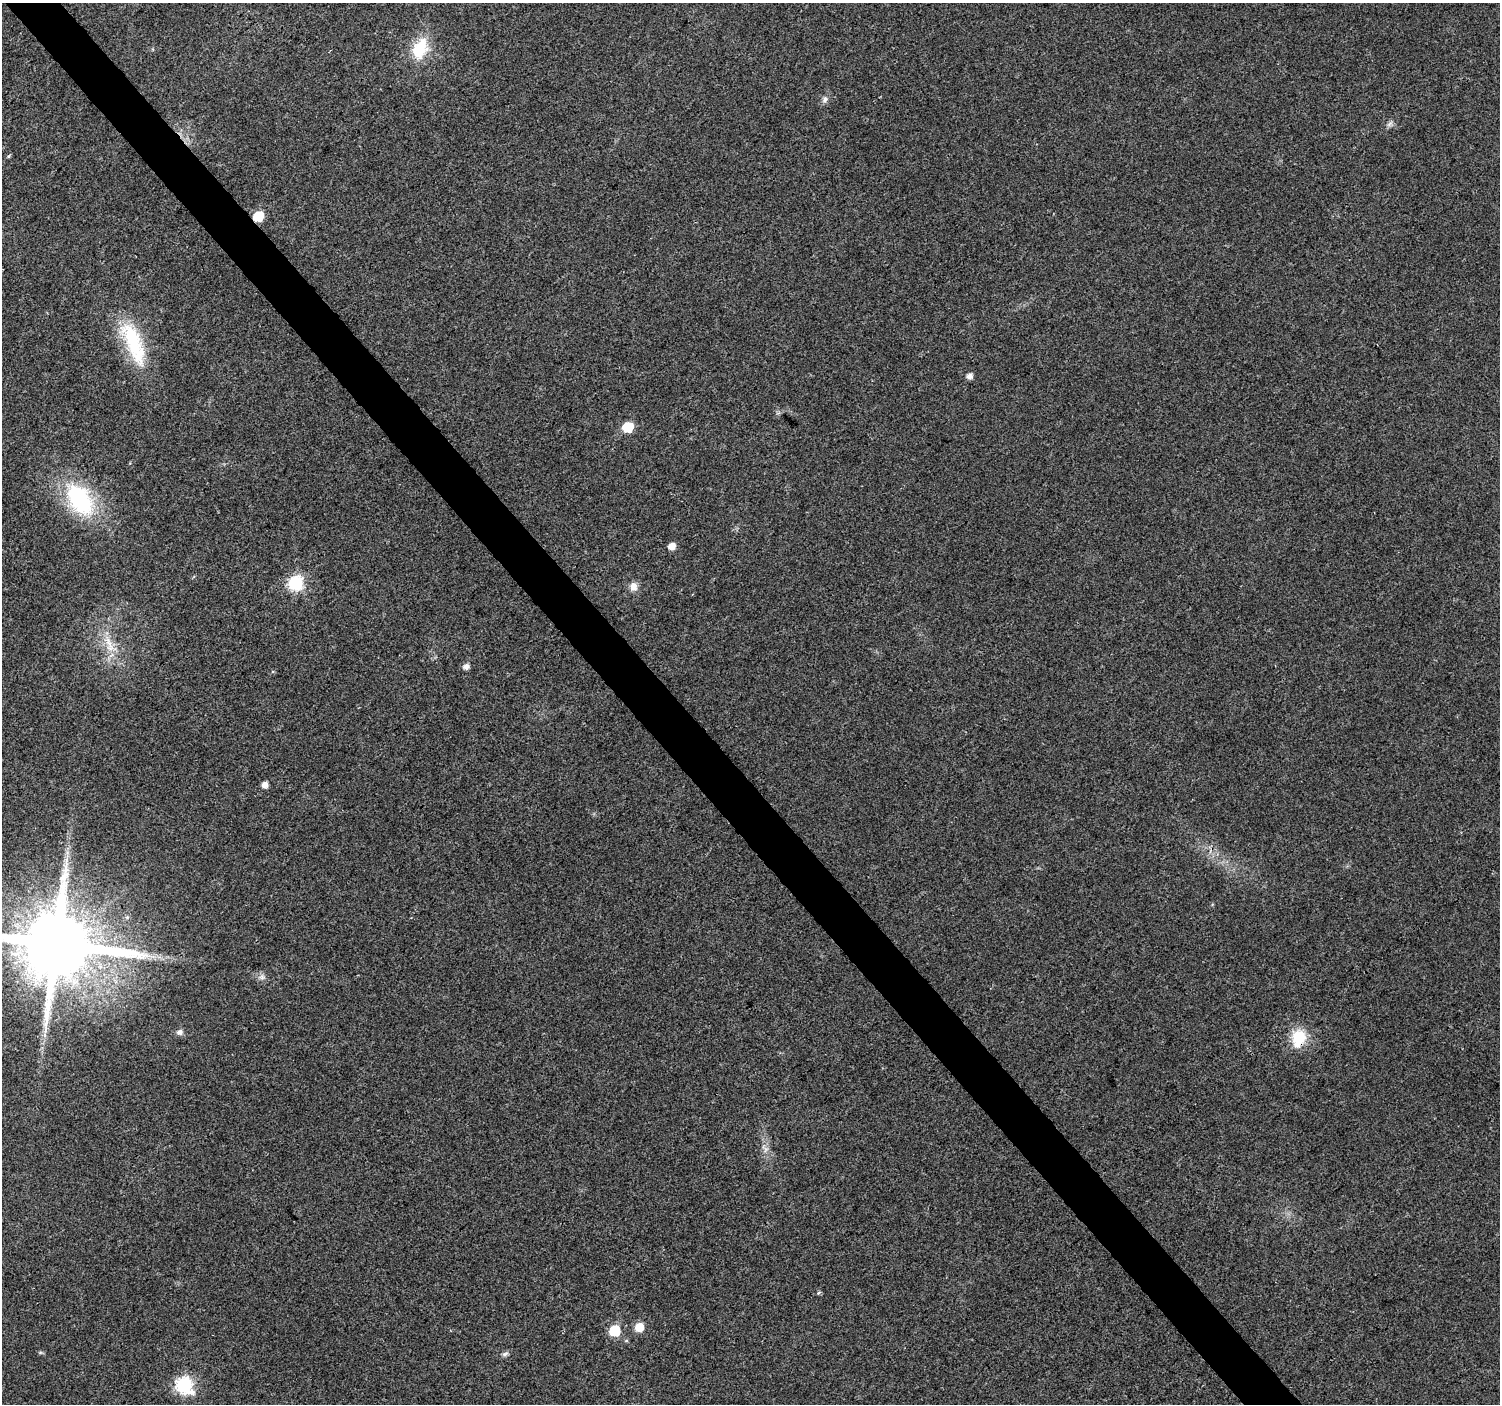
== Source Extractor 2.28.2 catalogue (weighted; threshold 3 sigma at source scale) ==
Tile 11 of 4 x 4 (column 3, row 3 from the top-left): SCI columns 3007-4504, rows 1549-2950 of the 6010 x 5964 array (HDU 1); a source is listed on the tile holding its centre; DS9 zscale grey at full resolution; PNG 1502 x 1406 px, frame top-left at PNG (2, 3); no overlay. Shown black and unused: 4% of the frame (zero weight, under 3 of 4 exposures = <1% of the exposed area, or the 3 px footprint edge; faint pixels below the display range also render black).
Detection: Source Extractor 2.28.2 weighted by HDU 2 'WHT'; one run over the whole footprint, this tile lists its part. Background 0.037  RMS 0.004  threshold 0.0179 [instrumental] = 3 sigma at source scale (4.5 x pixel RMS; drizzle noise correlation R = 1.50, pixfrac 1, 0.0396/0.0396 arcsec/px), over >= 5 px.
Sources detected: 27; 1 inside a brighter listed object's ellipse — not listed separately; the other 26 listed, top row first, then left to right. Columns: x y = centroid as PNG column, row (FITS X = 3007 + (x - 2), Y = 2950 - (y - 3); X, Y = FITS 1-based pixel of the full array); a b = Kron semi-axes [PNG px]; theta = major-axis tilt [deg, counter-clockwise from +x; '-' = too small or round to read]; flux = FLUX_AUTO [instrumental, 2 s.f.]
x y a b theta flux
420 49 30 18 67 14
825 99 9 6 63 1.4
1389 124 11 4 40 1.2
9 156 6 3 70 0.46
258 216 6 6 - 19
133 343 64 20 -68 28
970 376 6 5 - 2.2
628 427 7 6 - 20
80 500 44 26 -57 38
672 546 6 5 - 3.9
295 583 7 7 - 65
633 586 11 9 -87 2.8
109 644 27 9 -74 7.5
466 666 6 5 - 2.1
265 785 5 5 - 2.6
127 917 6 5 - 0.72
56 944 19 18 - 5900
262 977 8 7 - 1.5
179 1032 8 7 - 1.5
1299 1037 17 17 - 12
766 1149 9 6 72 1.7
819 1292 6 3 21 0.51
639 1327 7 6 - 7.4
614 1331 7 6 - 21
505 1354 8 6 22 1
184 1385 8 7 - 93
Overlapping masked pixels (flux is a lower limit): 2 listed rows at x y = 258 216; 1299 1037
Isophote crosses this tile's border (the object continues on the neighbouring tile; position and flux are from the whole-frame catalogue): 1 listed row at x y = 56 944